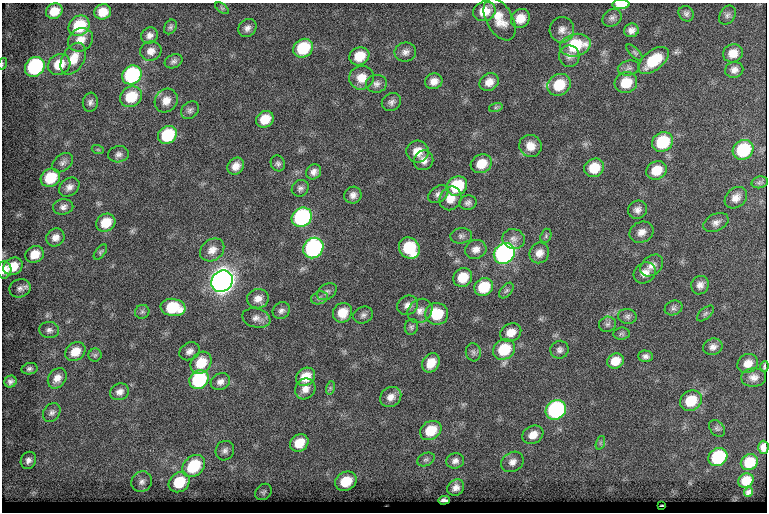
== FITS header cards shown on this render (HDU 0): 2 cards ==
NAXIS1  =                  765
NAXIS2  =                  510

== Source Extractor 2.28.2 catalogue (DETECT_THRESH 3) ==
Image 765 x 510 px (HDU 0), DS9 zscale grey, 1 PNG px = 1 image px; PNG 769 x 514 px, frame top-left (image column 1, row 510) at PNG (2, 3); each listed source drawn as its Kron ellipse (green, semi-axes under 4 px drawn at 4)
Background 66.5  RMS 6.7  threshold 20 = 3 sigma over >= 5 px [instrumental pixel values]
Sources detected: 170; all 170 listed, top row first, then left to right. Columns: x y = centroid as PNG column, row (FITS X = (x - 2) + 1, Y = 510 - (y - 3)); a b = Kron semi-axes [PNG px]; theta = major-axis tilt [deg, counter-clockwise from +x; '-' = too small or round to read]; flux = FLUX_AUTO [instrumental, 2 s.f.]
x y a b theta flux
621 4 8 5 1 8600
222 8 8 4 -36 680
54 11 9 7 28 7200
484 11 11 9 20 7900
103 12 8 7 - 6700
686 14 8 7 - 1400
727 15 10 7 58 1500
520 18 10 9 - 6400
612 18 10 8 34 1700
500 19 23 13 -61 8100
79 26 11 9 41 20000
170 27 8 6 57 1100
247 28 10 8 45 2300
562 30 13 12 - 3400
631 30 7 6 - 2300
149 35 8 7 - 2400
81 40 13 11 33 5600
575 45 16 11 13 22000
303 48 10 9 - 22000
151 51 11 9 18 3500
405 52 11 9 8 2400
635 53 10 4 -45 1000
733 53 10 9 - 5100
359 56 10 9 - 9500
569 56 10 10 - 2300
73 59 17 11 60 7400
654 60 18 9 39 17000
174 61 9 6 24 1500
2 64 6 3 72 450
59 64 12 10 33 9800
35 67 10 9 - 52000
629 68 11 7 12 1800
734 70 9 8 - 2500
132 75 10 9 - 51000
361 78 12 11 - 6600
434 81 9 8 - 3500
489 82 10 8 33 4000
626 83 11 10 - 11000
376 84 10 9 - 2100
559 85 12 10 36 13000
131 97 11 10 - 15000
166 101 12 11 - 4700
90 102 9 7 83 1700
391 102 10 8 35 1900
496 107 7 4 18 790
190 110 10 7 42 1600
265 119 9 8 - 8700
167 135 10 8 36 24000
663 142 11 9 33 23000
530 146 11 11 - 5000
98 150 6 4 -19 490
743 150 11 9 35 30000
417 151 11 11 - 6100
119 154 10 8 10 1900
424 160 10 9 - 3100
63 163 12 8 37 2000
278 163 8 7 - 1300
481 164 11 9 27 7500
236 166 9 7 46 3800
594 168 10 9 - 10000
656 170 10 9 - 9000
314 172 8 7 - 2200
50 178 10 8 34 15000
760 182 8 6 12 1000
457 186 11 9 35 21000
69 187 11 8 38 2600
300 188 9 8 - 1500
438 194 11 7 35 2100
353 195 9 8 - 2500
450 198 12 10 60 5300
736 198 12 9 42 3700
468 203 8 7 - 1600
63 207 10 7 9 2100
637 210 10 9 - 2400
302 217 10 9 - 72000
716 222 13 8 25 2600
106 223 10 8 34 9500
641 232 12 10 24 3400
461 236 11 7 5 1600
546 236 7 5 71 890
55 237 9 8 - 3000
514 239 11 10 - 2800
313 248 11 9 48 84000
409 248 11 10 - 24000
476 249 11 9 22 3100
212 250 13 10 37 3800
100 252 9 5 52 800
504 253 11 9 40 150000
539 253 10 9 - 3500
35 254 9 8 - 6200
652 265 13 9 41 3300
13 266 10 8 29 7800
4 270 8 7 - 4000
645 273 12 10 37 3900
463 277 10 9 - 9600
222 281 11 10 - 500000
700 285 9 8 - 2600
484 287 10 8 34 15000
20 288 11 9 21 2100
506 290 9 5 51 1100
327 292 11 7 33 1500
319 298 8 6 17 1100
258 299 11 9 9 3600
408 305 11 9 30 3000
173 307 12 8 -7 19000
674 308 9 7 22 1300
281 311 9 8 - 1700
420 311 13 11 40 3500
142 312 7 6 - 1100
342 313 10 9 - 7700
705 313 10 5 41 1100
437 314 11 11 - 15000
363 315 10 8 22 1600
627 316 9 7 -10 1600
256 318 14 9 -14 2800
607 324 8 7 - 1400
411 327 8 6 75 1100
49 330 10 8 -6 1800
511 332 11 9 25 5100
622 334 8 6 6 940
713 347 10 8 20 2400
504 349 11 10 - 17000
560 350 9 9 - 1800
189 351 10 8 30 2400
75 352 11 8 36 6700
473 352 9 7 -82 1400
95 355 6 6 - 960
645 356 7 6 - 1600
615 361 9 7 27 5900
201 363 12 9 52 11000
431 363 10 8 57 6000
748 363 11 9 30 4700
764 366 5 2 - 750
29 369 8 5 9 1200
306 377 10 8 38 7900
754 377 12 9 3 3400
57 378 11 8 54 3600
199 380 10 8 43 40000
10 382 6 5 - 1500
220 382 10 8 27 2500
330 388 7 4 72 700
305 389 11 9 51 3600
120 392 10 8 21 2500
391 397 11 9 35 3400
691 401 11 9 32 13000
556 410 10 9 - 70000
52 413 10 8 54 1800
717 428 9 6 -51 1200
431 430 11 9 31 11000
533 435 11 8 30 4500
299 443 10 8 36 8500
600 443 7 4 72 800
763 447 6 5 - 2800
225 451 10 9 - 2000
718 457 10 8 36 30000
426 459 9 6 24 1200
28 460 9 7 64 2200
455 461 9 7 15 2000
512 462 12 9 32 3100
749 462 9 7 34 10000
194 466 12 9 43 24000
346 481 11 9 31 13000
746 481 8 7 - 5400
142 482 11 9 46 2700
179 482 11 9 39 17000
456 488 9 7 42 2500
263 492 9 7 47 1100
748 492 5 3 - 780
444 500 6 4 3 1300
662 505 3 2 - 390
At the frame edge (FLAGS 8, measured only in part): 4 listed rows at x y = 621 4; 2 64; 4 270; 763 447